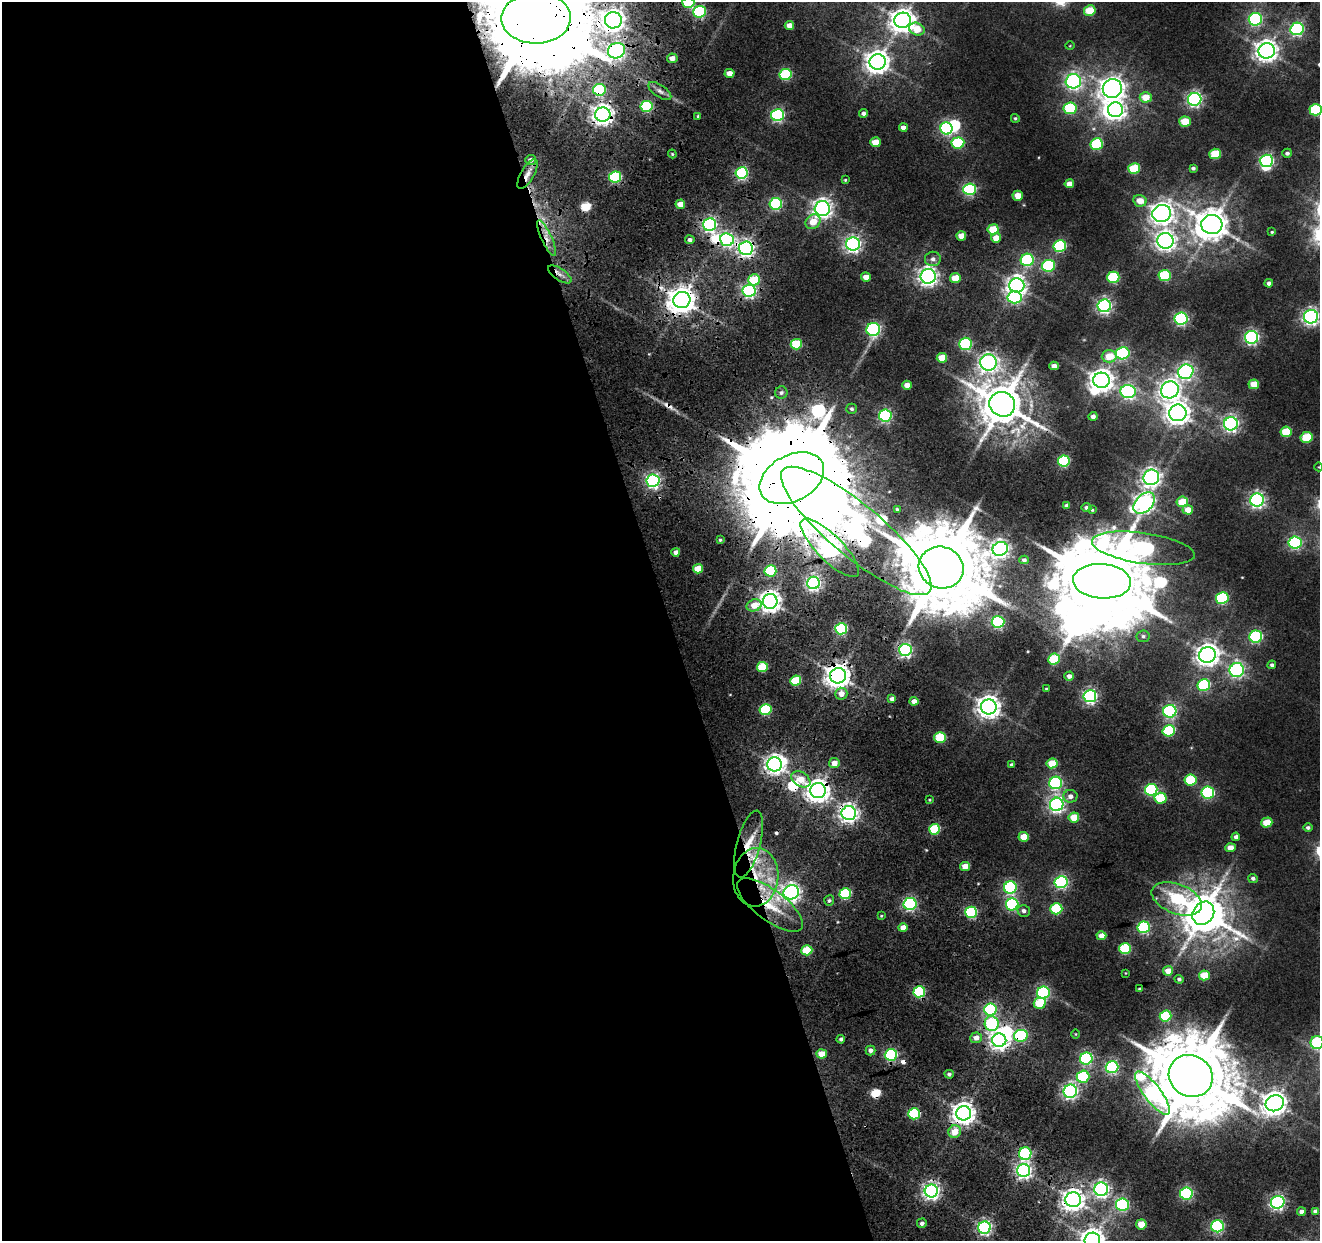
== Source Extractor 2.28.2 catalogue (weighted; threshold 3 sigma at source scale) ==
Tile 9 of 4 x 4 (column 1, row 3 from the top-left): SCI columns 457-1774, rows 1468-2706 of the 6184 x 5464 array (HDU 1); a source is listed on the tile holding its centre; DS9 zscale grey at full resolution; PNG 1322 x 1243 px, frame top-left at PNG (2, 2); each listed source drawn as its Kron ellipse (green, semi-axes under 4 px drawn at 4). Shown black and unused: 51% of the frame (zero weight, under 3 of 5 exposures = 20% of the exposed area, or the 3 px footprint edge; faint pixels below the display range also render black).
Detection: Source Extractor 2.28.2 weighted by HDU 2 'WHT'; one run over the whole footprint, this tile lists its part. Background 0.0104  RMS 0.005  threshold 0.0227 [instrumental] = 3 sigma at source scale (4.5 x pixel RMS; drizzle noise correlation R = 1.50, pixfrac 1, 0.0396/0.0396 arcsec/px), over >= 5 px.
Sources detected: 281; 12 inside a brighter object's white glare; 7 cosmic-ray / hot-pixel residue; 1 long thin detection or spike segment (spike, bleed or trail) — neither listed nor drawn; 4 inside a brighter listed object's ellipse — not listed separately; the other 257 listed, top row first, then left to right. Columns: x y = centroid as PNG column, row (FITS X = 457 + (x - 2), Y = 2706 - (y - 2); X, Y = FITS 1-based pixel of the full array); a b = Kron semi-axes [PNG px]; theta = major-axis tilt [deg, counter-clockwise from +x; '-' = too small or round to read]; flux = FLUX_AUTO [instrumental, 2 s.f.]
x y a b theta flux
688 2 6 5 - 35
1090 11 6 5 - 18
699 12 6 6 - 65
536 18 35 25 1 20000
1255 19 7 6 - 81
613 20 8 8 - 430
903 20 8 7 - 480
789 26 4 4 - 4.8
917 29 8 6 -21 9.9
1297 29 7 6 - 99
1070 46 5 3 - 0.37
616 51 9 7 27 170
1267 51 8 7 - 400
672 58 5 5 - 3.8
877 62 8 7 - 470
729 73 5 4 - 4.9
786 74 6 5 - 41
1073 81 7 7 - 160
1112 88 10 9 - 480
599 90 6 6 - 48
660 91 13 6 -35 2.6
1146 97 6 5 - 9.5
1195 99 7 6 - 150
647 106 6 5 - 52
1070 108 6 6 - 45
1116 110 7 7 - 250
1316 110 6 5 - 44
863 113 4 4 - 1.6
603 114 7 7 - 360
777 115 6 6 - 96
698 116 4 4 - 0.75
1015 118 4 4 - 0.77
1185 122 5 5 - 13
903 127 4 4 - 3.1
947 128 6 6 - 67
875 142 5 5 - 10
958 143 6 5 - 42
1097 144 6 5 - 39
1287 153 5 4 - 1.3
672 154 4 3 - 0.6
1215 154 6 5 - 22
531 160 5 5 - 2.5
1266 161 7 6 - 110
1193 168 4 3 - 1.1
1134 169 6 5 - 26
741 173 6 6 - 84
527 174 17 6 60 4.3
615 177 6 5 - 59
845 180 4 4 - 0.61
1069 184 5 4 - 4.5
969 189 6 6 - 71
1018 196 5 5 - 6.6
1140 201 6 5 - 6.6
680 204 5 4 - 6
776 204 6 6 - 71
822 208 7 7 - 270
1162 213 9 8 - 380
813 222 8 6 44 8.7
710 224 6 6 - 120
1212 224 10 9 - 1100
993 229 5 5 - 16
1272 232 4 3 - 0.57
961 236 5 4 - 6.5
547 238 19 5 -65 5.4
996 238 5 5 - 5.6
690 240 4 4 - 1.8
727 240 7 6 - 120
1166 241 8 8 - 290
853 244 7 6 - 180
1060 246 6 6 - 60
746 248 7 6 - 200
933 259 8 7 - 2.5
1027 260 6 6 - 56
1048 266 6 6 - 55
560 274 14 6 -34 3.5
928 276 7 7 - 270
1165 276 6 5 - 37
866 277 5 4 - 4.6
1113 277 6 5 - 36
955 278 5 5 - 12
754 280 6 5 - 20
1269 283 4 4 - 1.8
1017 285 7 7 - 310
749 291 6 6 - 120
1015 297 7 6 - 82
682 300 8 8 - 760
1104 306 6 6 - 150
1311 317 7 7 - 190
1181 319 6 6 - 100
873 329 7 6 - 95
1251 337 7 6 - 130
796 344 5 5 - 25
965 344 6 6 - 60
1123 353 7 6 - 75
1109 356 7 6 - 11
942 358 5 5 - 11
988 362 8 8 - 240
1054 366 5 4 - 3
1186 372 8 7 - 160
1102 380 8 7 - 450
1254 384 5 5 - 8.9
907 385 4 4 - 4.8
1170 390 9 8 - 290
1128 392 7 6 - 120
781 393 6 6 - 1.6
1002 404 13 12 - 2200
852 409 5 5 - 1.2
1178 413 9 8 - 480
885 416 6 6 - 97
1093 416 4 4 - 2.1
1231 424 7 6 - 170
1286 432 6 5 - 20
1307 437 6 5 - 23
1064 461 6 5 - 48
1319 467 4 3 - 0.33
1151 477 8 7 - 240
792 478 34 23 28 22000
653 481 6 6 - 160
1257 500 7 6 - 170
1182 502 6 5 - 13
1144 503 12 8 44 290
1067 505 4 3 - 1.8
1086 507 5 4 - 1.5
897 509 3 3 - 0.69
1092 510 3 3 - 0.65
1188 510 5 5 - 6.4
856 531 95 26 -40 640
720 540 4 3 - 0.74
1295 543 6 6 - 90
830 548 39 13 -45 280
1143 548 52 15 -8 200
1000 549 8 7 - 240
676 552 4 4 - 3.1
1024 560 4 4 - 1.4
941 568 23 20 -23 8400
698 569 5 4 - 11
770 571 6 5 - 37
1102 581 29 17 -4 9400
813 583 6 6 - 140
1222 598 6 6 - 58
770 601 7 7 - 380
754 605 8 6 18 7
998 622 6 6 - 79
841 629 6 5 - 71
1143 636 6 6 - 1.3
1256 637 6 6 - 71
905 650 6 6 - 130
1207 655 8 8 - 410
1054 659 6 5 - 27
1272 665 4 4 - 1.3
762 667 5 5 - 23
1237 670 7 7 - 110
838 676 8 7 - 560
1069 676 4 4 - 2.5
796 680 5 5 - 22
1204 685 6 6 - 48
1046 688 4 3 - 0.47
841 694 6 6 - 5
1090 696 6 6 - 130
892 699 4 4 - 2.9
914 701 4 4 - 4.1
989 707 8 7 - 430
765 710 6 5 - 42
1170 711 6 6 - 100
1169 731 6 5 - 47
940 737 5 5 - 25
834 763 5 5 - 5.4
1052 763 5 5 - 15
774 764 7 7 - 280
1012 765 4 4 - 1.7
801 779 10 7 -34 9.6
1190 780 6 5 - 24
1056 783 6 6 - 80
1151 790 6 6 - 67
818 791 8 7 - 440
1208 793 6 6 - 74
1070 796 7 6 - 2.8
1161 798 6 5 - 25
929 800 3 3 - 0.53
1057 804 7 6 - 170
849 813 7 7 - 260
1074 817 5 5 - 10
1267 823 5 5 - 12
1308 827 4 4 - 1.3
935 829 5 5 - 31
1024 837 5 4 - 9.6
1236 837 4 4 - 1.7
749 844 34 11 75 13
1230 848 5 4 - 6.2
965 866 5 4 - 8.2
756 877 29 22 84 35
1253 878 5 4 - 1.5
1061 882 6 6 - 100
1010 888 6 6 - 85
791 892 8 7 - 230
845 894 6 5 - 45
1177 899 26 14 -21 47
829 900 5 5 - 1.2
910 904 6 6 - 94
1012 904 6 6 - 72
770 905 40 15 -37 24
1056 909 6 5 - 34
1024 911 6 6 - 1.9
971 912 6 5 - 61
1203 913 12 10 56 1900
881 916 4 3 - 0.52
1144 927 6 6 - 66
903 928 4 4 - 5.1
1101 936 5 4 - 6.2
1125 949 6 5 - 34
807 950 5 5 - 23
1168 971 5 5 - 6.5
1125 973 4 2 - 0.33
1204 975 5 5 - 15
1179 979 4 4 - 1.1
1140 989 3 3 - 0.75
919 992 6 5 - 50
1043 993 6 6 - 83
1040 1003 6 5 - 18
990 1010 6 6 - 85
1166 1016 6 5 - 36
992 1024 7 7 - 57
1076 1034 4 3 - 0.39
1021 1036 7 6 - 72
976 1038 6 5 - 3.8
841 1039 4 4 - 1.4
999 1040 7 6 - 260
1317 1042 6 6 - 40
870 1050 5 5 - 2.7
822 1054 5 4 - 8.2
891 1055 6 6 - 77
1086 1058 6 6 - 75
1112 1067 6 6 - 94
949 1074 4 4 - 1.3
1191 1076 22 20 -29 7200
1083 1077 6 6 - 47
1070 1091 7 6 - 160
1153 1093 26 8 -53 160
1275 1103 9 8 - 520
964 1113 7 7 - 450
914 1114 6 5 - 50
955 1132 6 6 - 8.2
1025 1154 6 6 - 64
1024 1170 6 6 - 190
1101 1189 7 7 - 180
931 1191 6 6 - 220
1186 1193 6 6 - 84
1073 1200 8 7 - 380
1278 1202 7 6 - 150
1122 1204 6 6 - 74
1315 1211 4 4 - 1.6
1301 1212 4 4 - 2.2
922 1223 5 5 - 2
1141 1224 5 5 - 11
1217 1226 6 6 - 93
984 1228 6 6 - 130
1092 1240 8 7 - 480
Overlapping masked pixels (flux is a lower limit): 40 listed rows (the first 20) at x y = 536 18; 613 20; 616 51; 599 90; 603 114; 741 173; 710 224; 547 238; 727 240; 746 248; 560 274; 682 300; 1002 404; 792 478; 856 531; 830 548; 941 568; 813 583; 770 601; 841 629
Isophote crosses this tile's border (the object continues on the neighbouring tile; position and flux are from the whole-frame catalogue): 6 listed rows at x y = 688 2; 536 18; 1316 110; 1311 317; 1317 1042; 1092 1240